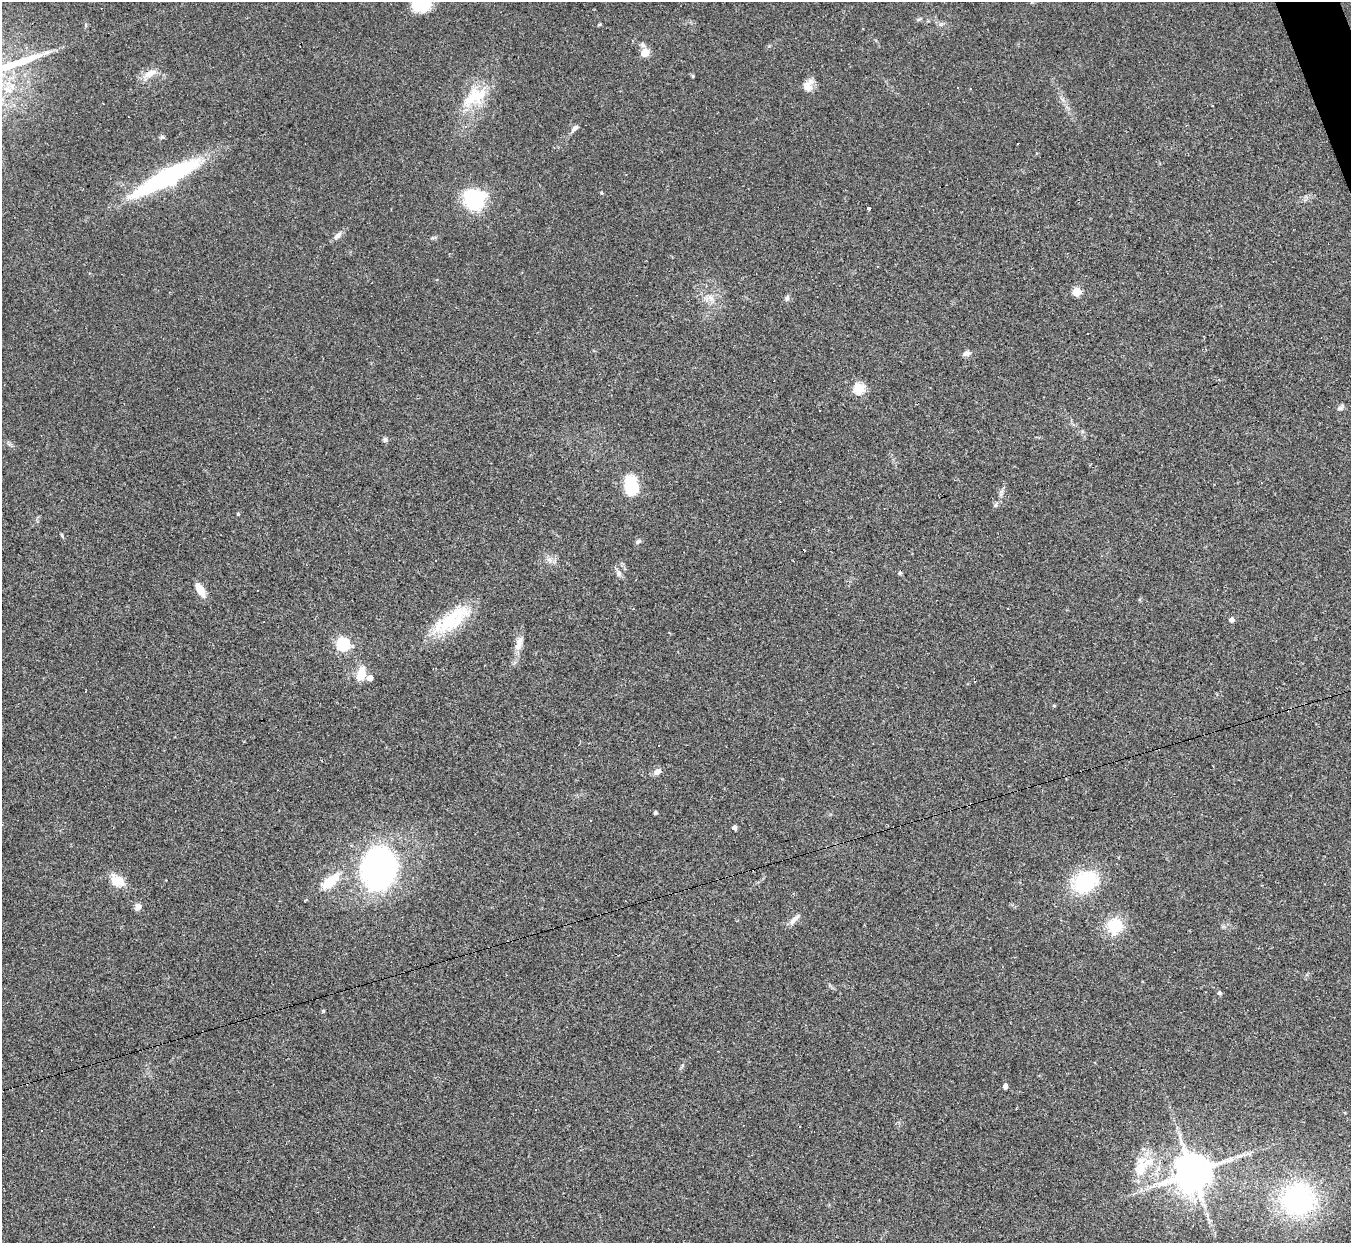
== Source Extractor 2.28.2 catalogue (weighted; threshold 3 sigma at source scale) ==
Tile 10 of 4 x 4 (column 2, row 3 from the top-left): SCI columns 1350-2698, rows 1513-2753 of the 5397 x 5383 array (HDU 1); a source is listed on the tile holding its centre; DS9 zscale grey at full resolution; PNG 1353 x 1245 px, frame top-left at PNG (2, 2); no overlay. Shown black and unused: <1% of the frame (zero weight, under 2 of 3 exposures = <1% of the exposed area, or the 3 px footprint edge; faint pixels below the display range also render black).
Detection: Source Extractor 2.28.2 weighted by HDU 2 'WHT'; one run over the whole footprint, this tile lists its part. Background 0.0637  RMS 0.0069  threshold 0.0311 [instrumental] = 3 sigma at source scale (4.5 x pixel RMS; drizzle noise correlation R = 1.50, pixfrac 1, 0.05/0.05 arcsec/px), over >= 5 px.
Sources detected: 79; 1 inside a brighter object's white glare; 16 cosmic-ray / hot-pixel residue — not listed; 5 inside a brighter listed object's ellipse — not listed separately; the other 57 listed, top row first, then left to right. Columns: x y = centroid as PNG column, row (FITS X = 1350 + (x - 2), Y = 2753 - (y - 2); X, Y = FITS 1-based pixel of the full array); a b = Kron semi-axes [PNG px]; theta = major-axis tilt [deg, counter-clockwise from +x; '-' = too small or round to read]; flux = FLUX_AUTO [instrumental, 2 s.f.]
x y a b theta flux
422 4 14 11 17 34
919 19 6 4 18 1
599 24 5 3 - 0.81
645 52 5 5 - 27
150 73 19 9 25 7.3
693 76 4 3 - 0.99
808 88 15 12 -26 5.9
473 98 37 20 51 27
575 128 12 6 40 2.4
162 137 6 6 - 1.2
166 178 73 15 28 110
602 193 4 4 - 0.75
474 202 16 11 31 61
869 209 3 3 - 2.3
338 236 13 7 44 3.3
1077 292 5 5 - 27
710 298 11 9 -48 5
787 298 8 5 73 1.7
966 353 9 6 20 2.8
859 388 5 5 - 52
1340 408 10 5 28 1.6
385 439 7 5 -25 1.9
1090 465 3 2 - 0.75
631 485 25 17 -81 21
1001 492 11 5 82 2.3
995 505 7 5 44 1.4
238 514 4 3 - 0.97
62 536 7 3 -63 0.86
638 542 8 5 36 1.4
550 560 7 4 -71 1.9
619 573 9 6 -76 2.3
900 573 5 4 - 1
200 589 17 7 -60 9.3
1232 620 5 4 - 3
451 621 44 22 36 37
343 644 6 6 - 110
518 644 26 8 74 6.8
361 674 20 11 77 8.9
1054 706 4 4 - 0.75
657 771 9 7 38 4.3
655 813 3 3 - 1.5
591 820 3 2 - 0.78
734 828 5 4 - 2.4
379 868 27 22 88 260
117 881 20 13 -38 10
330 881 26 11 40 17
1085 882 21 17 31 57
138 907 9 7 77 3.3
794 919 18 6 44 4.1
1114 925 17 15 4 22
1219 993 5 5 - 1.6
323 1011 4 4 - 0.82
1005 1086 4 4 - 4.1
799 1127 3 2 - 0.59
1141 1167 33 17 79 22
1193 1173 12 11 - 1700
1298 1200 36 34 6 110
Isophote crosses this tile's border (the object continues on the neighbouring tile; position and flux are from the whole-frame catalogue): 1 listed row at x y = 422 4
Unlisted compact peaks at least as high as the median listed source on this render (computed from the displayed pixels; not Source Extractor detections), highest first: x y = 769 46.